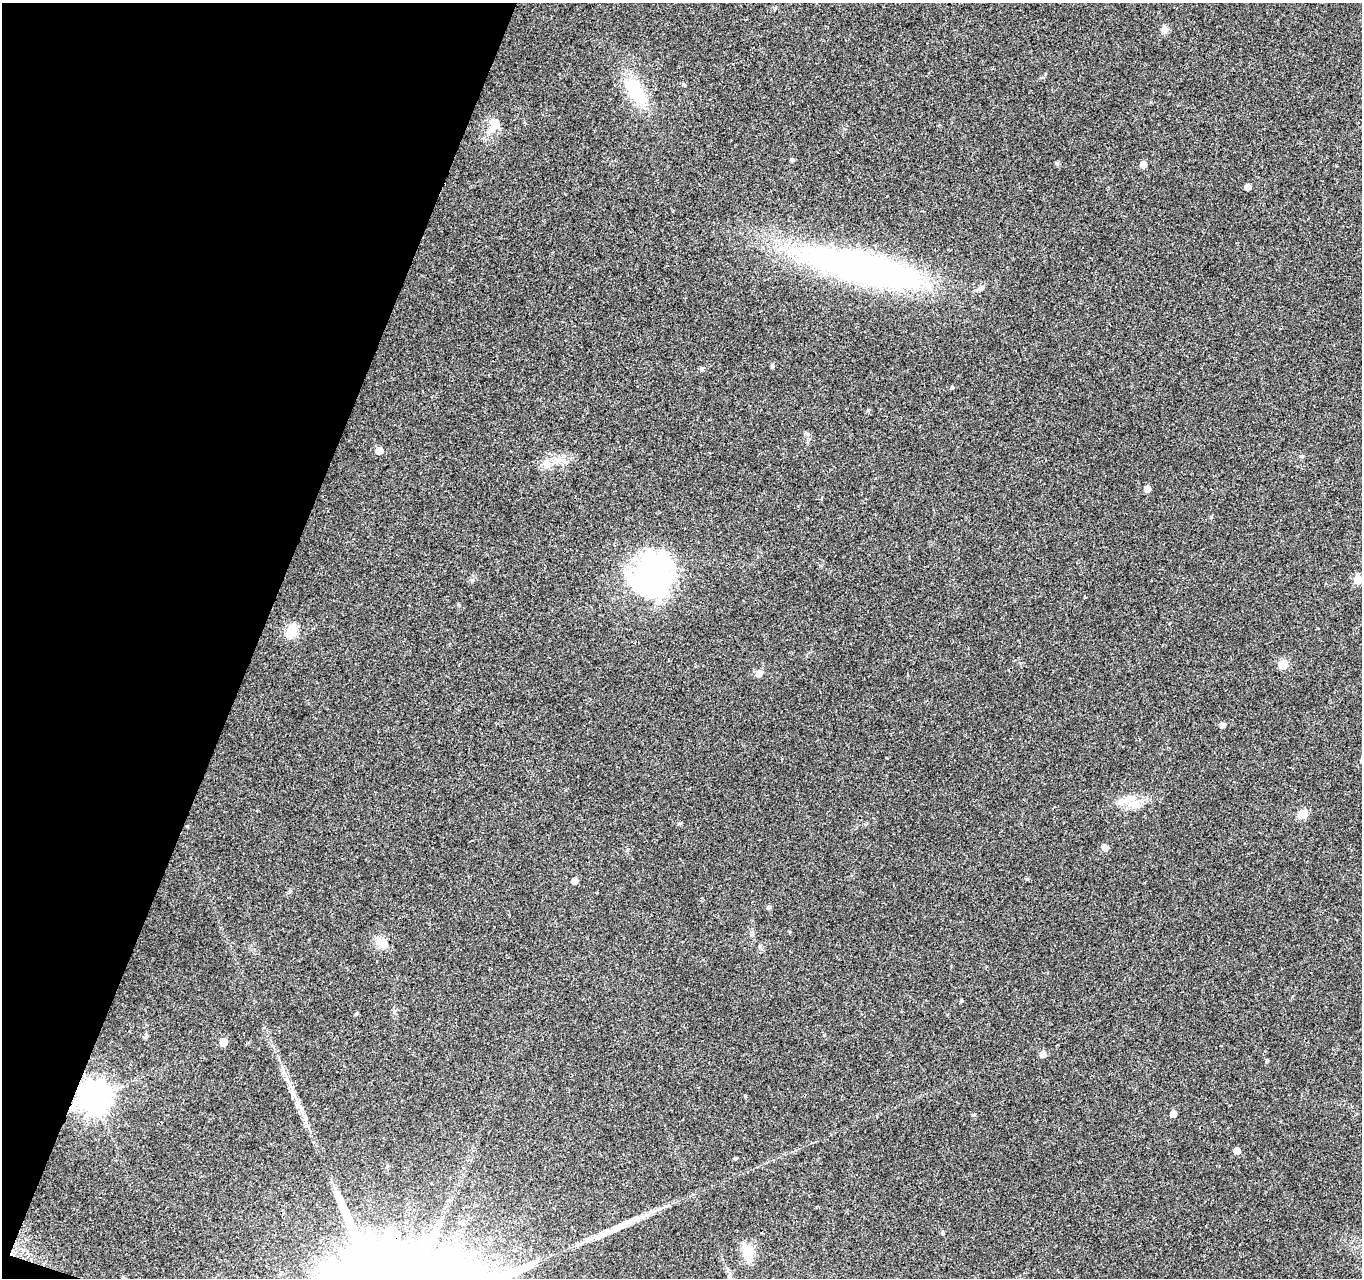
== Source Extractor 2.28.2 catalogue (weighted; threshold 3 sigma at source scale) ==
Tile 9 of 4 x 4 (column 1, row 3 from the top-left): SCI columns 1-1360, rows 1492-2767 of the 5450 x 5597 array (HDU 1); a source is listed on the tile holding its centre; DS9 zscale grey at full resolution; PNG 1364 x 1280 px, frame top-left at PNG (2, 3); no overlay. Shown black and unused: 19% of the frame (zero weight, under 3 of 4 exposures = <1% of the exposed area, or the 3 px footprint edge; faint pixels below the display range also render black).
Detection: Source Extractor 2.28.2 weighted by HDU 2 'WHT'; one run over the whole footprint, this tile lists its part. Background 0.0376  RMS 0.0033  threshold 0.015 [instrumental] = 3 sigma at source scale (4.5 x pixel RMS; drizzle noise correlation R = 1.50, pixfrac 1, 0.0396/0.0396 arcsec/px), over >= 5 px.
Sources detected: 45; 1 long thin detection or spike segment (spike, bleed or trail) — not listed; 2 inside a brighter listed object's ellipse — not listed separately; the other 42 listed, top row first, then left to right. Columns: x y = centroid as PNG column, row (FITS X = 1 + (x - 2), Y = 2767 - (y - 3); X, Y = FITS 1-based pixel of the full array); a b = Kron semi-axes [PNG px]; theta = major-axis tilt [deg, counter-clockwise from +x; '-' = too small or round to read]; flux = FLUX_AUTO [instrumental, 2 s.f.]
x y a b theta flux
1164 29 10 9 - 1.4
636 91 37 17 -60 16
494 123 16 13 -50 3.9
792 160 5 4 - 0.57
1056 163 5 4 - 0.65
1143 164 5 5 - 2.7
1247 187 5 4 - 2.3
863 268 139 30 -13 130
773 366 5 4 - 0.72
701 369 5 5 - 0.7
952 387 4 4 - 0.35
868 410 5 4 - 0.43
379 450 5 5 - 4.4
1302 456 6 5 - 0.5
557 461 12 8 -24 2.4
546 463 15 7 -55 1.9
1147 489 5 5 - 2.7
651 575 52 43 68 67
1358 579 5 5 - 10
292 631 6 6 - 28
1283 664 6 5 - 12
759 673 11 6 29 1.5
1222 725 5 5 - 1.7
1136 804 15 11 4 3.8
1302 814 9 8 - 4.2
1105 847 5 5 - 2.2
1027 879 5 4 - 0.48
574 881 5 5 - 1.9
769 907 5 5 - 0.72
381 942 14 10 -32 3.9
760 946 6 5 - 0.6
961 1001 4 4 - 0.42
357 1014 5 4 - 0.45
146 1036 7 5 77 0.58
223 1042 5 5 - 5.3
1043 1054 5 5 - 2.5
294 1094 31 4 -66 4.3
94 1097 10 9 - 540
1173 1114 5 5 - 3.4
1237 1151 5 5 - 2.5
736 1158 5 3 - 0.4
747 1251 19 15 -70 4.8
Overlapping masked pixels (flux is a lower limit): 1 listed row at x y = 94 1097
Isophote crosses this tile's border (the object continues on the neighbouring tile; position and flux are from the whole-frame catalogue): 1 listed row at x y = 1358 579
Unlisted compact peaks at least as high as the median listed source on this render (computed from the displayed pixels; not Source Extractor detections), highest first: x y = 973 1115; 745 1096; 1267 1061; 472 580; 1211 517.